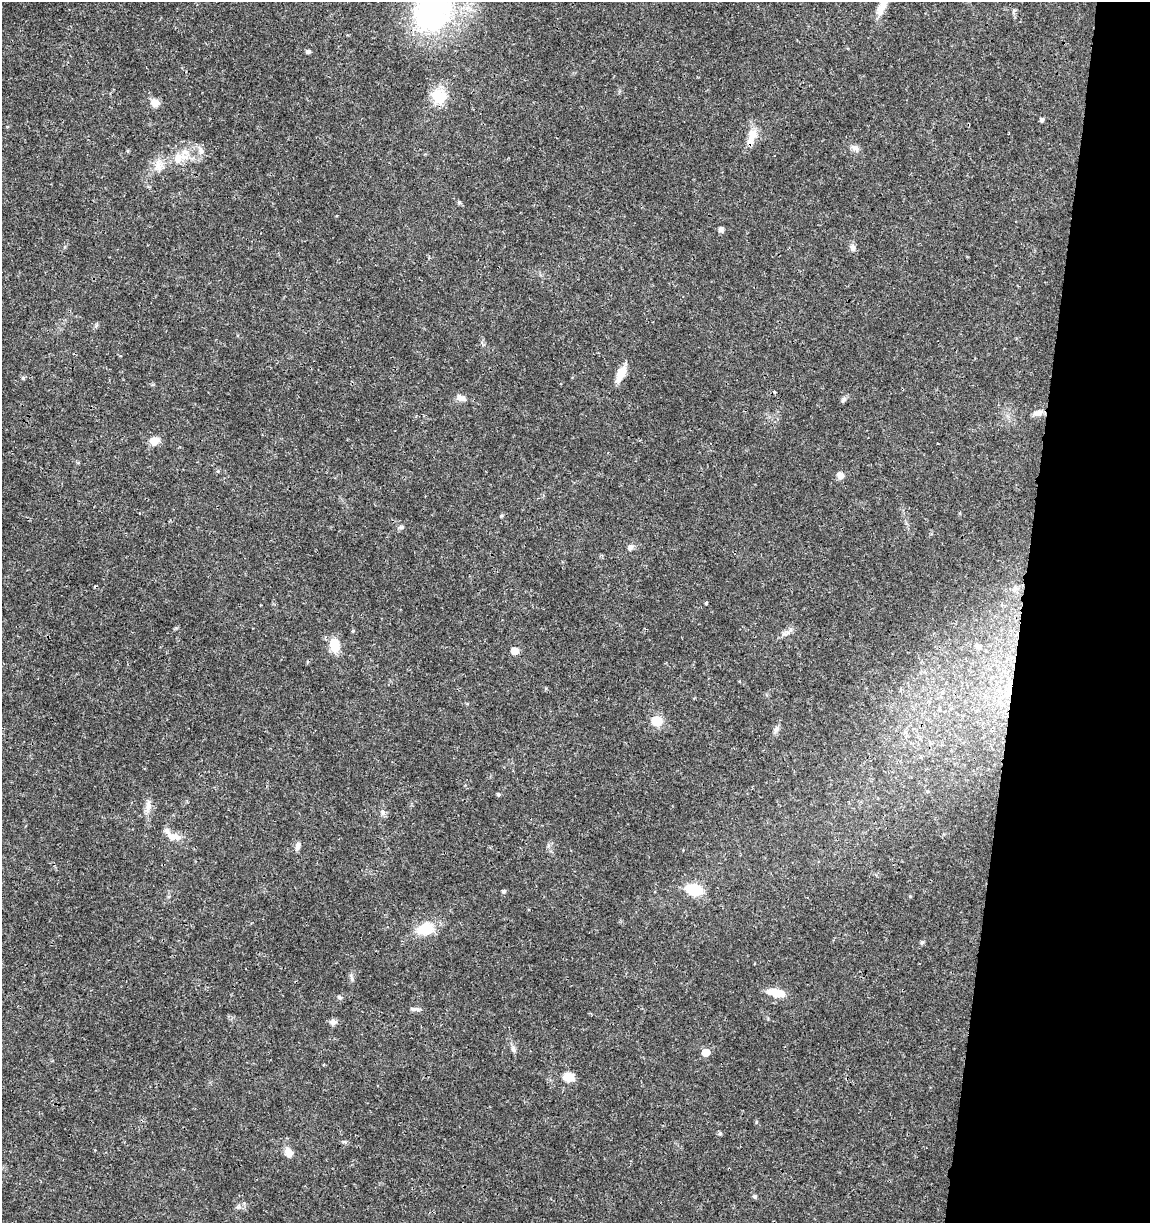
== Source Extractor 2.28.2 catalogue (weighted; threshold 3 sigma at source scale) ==
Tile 8 of 4 x 4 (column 4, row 2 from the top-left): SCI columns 3672-4819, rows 2454-3674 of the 5104 x 4898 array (HDU 1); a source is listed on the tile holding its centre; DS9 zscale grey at full resolution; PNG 1152 x 1225 px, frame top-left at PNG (2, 2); no overlay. Shown black and unused: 11% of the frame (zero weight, under 3 of 4 exposures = <1% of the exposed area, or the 3 px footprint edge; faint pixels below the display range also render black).
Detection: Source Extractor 2.28.2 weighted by HDU 2 'WHT'; one run over the whole footprint, this tile lists its part. Background 0.0189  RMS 0.0018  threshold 0.00796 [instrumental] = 3 sigma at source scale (4.5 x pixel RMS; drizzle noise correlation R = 1.50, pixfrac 1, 0.0396/0.0396 arcsec/px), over >= 5 px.
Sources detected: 62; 1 inside a brighter object's white glare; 1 cosmic-ray / hot-pixel residue — not listed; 4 inside a brighter listed object's ellipse — not listed separately; the other 56 listed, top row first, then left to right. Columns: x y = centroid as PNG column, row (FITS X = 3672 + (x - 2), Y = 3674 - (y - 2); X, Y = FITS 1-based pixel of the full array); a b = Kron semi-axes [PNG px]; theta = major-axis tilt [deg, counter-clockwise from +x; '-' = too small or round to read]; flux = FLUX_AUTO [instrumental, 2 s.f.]
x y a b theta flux
882 6 26 9 65 2.7
431 10 57 47 35 31
308 52 5 4 - 0.48
439 96 22 19 -29 3.9
155 103 9 8 - 1.6
1041 120 4 4 - 0.48
752 134 19 12 75 2.2
855 149 13 7 -48 0.77
128 151 5 3 - 0.19
179 158 27 14 21 4.7
459 202 6 4 -47 0.26
721 229 5 5 - 0.73
852 247 10 7 -82 0.67
621 373 18 8 64 2.8
23 378 5 4 - 0.27
461 398 14 7 -18 0.88
843 400 8 6 65 0.43
1037 413 13 7 12 1
154 441 11 8 9 1.8
840 475 8 7 - 1
501 516 6 4 18 0.2
401 527 7 5 13 0.39
630 547 8 7 - 0.65
1015 588 7 6 - 0.48
706 603 3 3 - 0.42
353 631 5 4 - 0.19
335 645 15 10 -87 3.2
978 647 6 5 - 0.57
515 651 5 5 - 2.7
1009 689 16 6 78 1.4
657 721 9 8 - 3.8
776 729 9 7 63 0.62
905 732 6 6 - 0.47
921 757 6 4 -89 0.24
927 791 6 4 0 0.21
498 794 5 4 - 0.3
148 805 15 7 86 1.2
382 812 7 6 - 0.48
176 837 16 9 -17 1.6
298 846 11 6 70 0.66
694 890 17 10 -14 6.2
503 891 5 5 - 0.36
910 896 4 4 - 0.17
425 929 21 13 17 4.7
922 942 5 5 - 0.36
351 978 11 3 -75 0.39
776 993 18 7 -13 3.7
340 997 6 4 -1 0.29
415 1009 14 5 0 0.61
333 1022 9 7 -2 0.75
513 1049 9 6 -74 0.58
706 1052 6 5 - 3
568 1077 9 8 - 3.2
720 1133 5 4 - 0.29
288 1153 10 8 -58 1.7
755 1196 5 4 - 0.41
Overlapping masked pixels (flux is a lower limit): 1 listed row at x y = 1009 689
Isophote crosses this tile's border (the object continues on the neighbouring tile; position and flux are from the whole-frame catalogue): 2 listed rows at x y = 882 6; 431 10
Unlisted compact peaks at least as high as the median listed source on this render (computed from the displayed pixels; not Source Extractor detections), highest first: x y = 756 1122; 176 628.